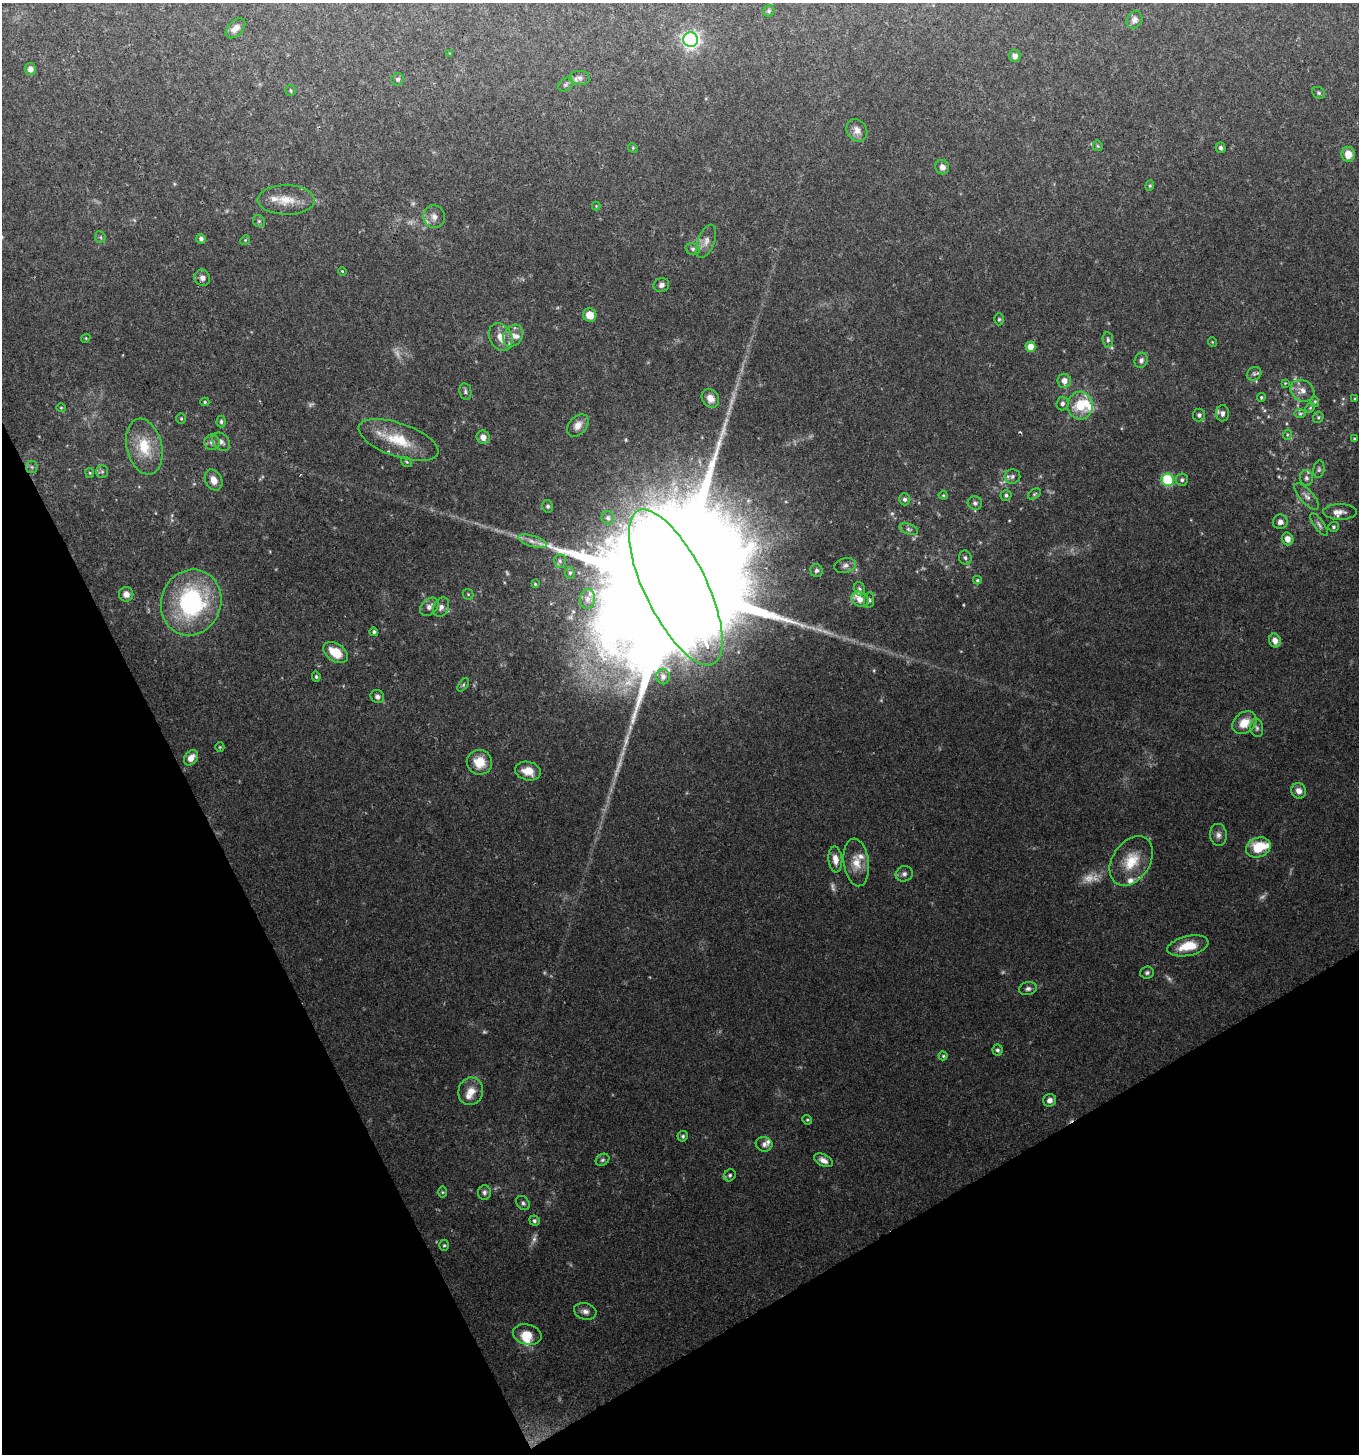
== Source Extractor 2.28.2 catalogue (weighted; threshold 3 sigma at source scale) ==
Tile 14 of 4 x 4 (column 2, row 4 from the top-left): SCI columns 1525-2881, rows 1-1452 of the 5702 x 5811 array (HDU 1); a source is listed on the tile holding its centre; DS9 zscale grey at full resolution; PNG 1361 x 1456 px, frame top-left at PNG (2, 3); each listed source drawn as its Kron ellipse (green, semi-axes under 4 px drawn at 4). Shown black and unused: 25% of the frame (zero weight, under 2 of 3 exposures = <1% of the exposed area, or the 3 px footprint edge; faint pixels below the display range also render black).
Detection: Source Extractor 2.28.2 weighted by HDU 2 'WHT'; one run over the whole footprint, this tile lists its part. Background 0.068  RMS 0.0055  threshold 0.0245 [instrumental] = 3 sigma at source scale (4.5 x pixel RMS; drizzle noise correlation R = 1.50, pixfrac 1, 0.0396/0.0396 arcsec/px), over >= 5 px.
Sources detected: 183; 16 too faint to see at this stretch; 1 cosmic-ray / hot-pixel residue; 1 long thin detection or spike segment (spike, bleed or trail) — neither listed nor drawn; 15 inside a brighter listed object's ellipse — not listed separately; the other 150 listed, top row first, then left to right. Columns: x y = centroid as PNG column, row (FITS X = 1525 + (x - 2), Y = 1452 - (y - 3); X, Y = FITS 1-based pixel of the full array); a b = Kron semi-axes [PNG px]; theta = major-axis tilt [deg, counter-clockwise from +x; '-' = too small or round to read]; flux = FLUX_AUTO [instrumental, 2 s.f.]
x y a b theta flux
769 11 6 5 - 0.99
1134 20 9 7 58 2.4
235 28 12 7 45 3.4
691 40 7 7 - 190
450 54 2 2 - 0.55
1015 56 6 5 - 2.8
30 69 6 5 - 2.4
580 78 10 7 -4 2.4
398 79 6 6 - 1.3
566 85 8 6 38 1.3
291 91 5 5 - 0.86
1319 93 7 5 -33 0.94
857 130 12 9 -57 3.8
1098 146 5 5 - 0.68
633 148 5 4 - 0.6
1221 148 5 5 - 1.2
1348 154 7 6 - 6.1
942 167 7 7 - 2.4
1150 186 5 4 - 0.69
286 200 28 14 -1 11
596 206 4 4 - 0.48
434 217 11 10 - 3.9
259 221 6 5 - 1.1
100 237 6 5 - 0.91
201 239 5 4 - 1.7
245 240 5 4 - 0.59
706 241 17 8 69 4.1
693 249 7 5 -14 1.4
342 271 4 3 - 0.53
202 278 8 7 - 2.7
661 285 8 7 - 2.2
590 315 7 6 - 7.4
999 319 6 5 - 0.87
513 336 12 9 58 4.2
501 337 14 11 -61 6.9
86 338 4 3 - 0.52
1108 340 8 5 -81 1.3
1212 342 5 3 - 0.42
1030 347 5 5 - 6
1141 360 8 6 66 1.7
1254 374 7 6 - 1.4
1064 381 7 6 - 4
1285 383 4 4 - 0.52
465 391 8 6 -80 1.4
1302 391 12 10 -31 4.7
1261 397 4 3 - 0.69
710 398 10 8 -52 4.7
1355 399 4 3 - 0.67
1315 401 5 4 - 0.69
205 402 4 4 - 0.73
1062 404 7 6 - 1.7
1080 406 14 12 -86 15
61 408 4 4 - 0.59
1310 408 5 4 - 0.69
1223 413 8 6 -87 2.1
1300 414 6 4 0 0.89
1199 415 6 6 - 1.8
1318 417 6 5 - 0.82
181 418 5 4 - 0.7
221 422 6 4 89 0.96
578 425 13 9 48 4.6
1287 435 5 3 - 0.6
483 437 7 6 - 3.6
1354 439 4 3 - 0.62
398 440 42 16 -19 21
212 442 8 8 - 2.9
221 442 10 7 -46 2.6
144 447 28 17 -77 18
407 462 6 4 -36 0.78
32 467 6 5 - 1.2
1319 469 9 5 80 1.3
102 471 6 5 - 1.2
90 473 5 4 - 0.64
1012 476 8 7 - 1.9
1306 478 8 6 -87 1.9
214 480 11 8 -62 4.6
1168 480 6 6 - 37
1182 480 6 6 - 1.5
1034 494 7 4 36 0.93
943 495 4 4 - 0.61
1006 495 5 5 - 1.1
1307 496 17 6 -48 3.1
905 499 6 5 - 1.7
975 503 7 6 - 1.6
548 506 6 5 - 1.4
1340 512 17 8 0 3.8
608 518 7 6 - 1.4
1280 522 7 7 - 2.9
1319 525 14 5 -55 1.8
1334 527 5 5 - 0.93
909 529 10 5 -18 1.5
1288 539 6 5 - 3.6
532 541 15 5 -16 3.2
965 558 7 6 - 1.5
560 561 7 6 - 1.2
845 565 11 7 14 2.3
816 570 6 6 - 1.5
570 573 5 5 - 1
977 580 4 4 - 0.71
535 584 4 4 - 0.63
676 587 85 31 -64 65000
859 589 7 5 -73 1.4
126 594 7 7 - 3.3
468 594 6 4 -44 0.75
587 599 10 7 79 3.2
860 599 9 7 -29 4.5
869 600 8 5 80 1.2
191 602 33 30 69 78
429 607 10 7 43 3.3
441 607 10 7 61 2.8
374 632 4 4 - 1.1
1275 641 7 6 - 3.8
336 653 13 8 -34 13
316 677 5 4 - 0.85
663 677 8 7 - 2.6
463 685 8 4 54 0.89
377 697 7 6 - 1.9
1244 723 13 10 39 8.7
1257 728 9 6 -81 1.7
220 747 5 4 - 0.63
191 758 8 6 52 4.4
479 762 13 12 - 10
528 771 13 9 -15 7.7
1299 791 8 7 - 3.7
1218 835 11 8 -86 2.8
1258 847 13 9 23 16
835 859 13 7 -84 4.7
1131 861 27 18 56 16
856 862 24 12 -83 9.3
904 874 8 7 - 2.1
1188 946 21 9 12 12
1147 973 7 6 - 1.3
1028 989 9 6 11 1.8
997 1050 5 5 - 1.2
943 1056 4 4 - 0.67
471 1091 14 12 74 7.1
1050 1100 6 6 - 2.4
807 1120 5 4 - 0.78
683 1136 5 5 - 1.1
764 1144 8 7 - 2.2
602 1160 7 5 31 1.2
823 1160 10 5 -26 2.9
730 1175 6 5 - 1.2
442 1192 6 4 -89 0.79
484 1192 7 6 - 1.8
523 1203 8 6 -46 1.5
534 1221 5 5 - 1.2
444 1245 5 5 - 0.8
585 1311 11 8 -16 2.9
527 1334 15 10 -13 7.9